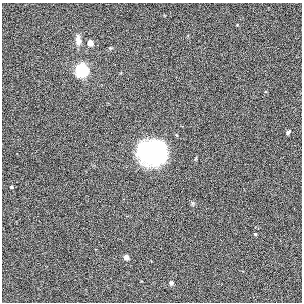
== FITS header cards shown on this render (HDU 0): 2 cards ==
NAXIS1  =                  300
NAXIS2  =                  300

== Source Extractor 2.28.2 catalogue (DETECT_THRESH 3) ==
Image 300 x 300 px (HDU 0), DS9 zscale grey, 1 PNG px = 1 image px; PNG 304 x 304 px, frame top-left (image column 1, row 300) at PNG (2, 3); no overlay
Background 0.00236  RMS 0.028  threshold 0.0843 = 3 sigma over >= 5 px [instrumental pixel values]
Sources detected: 9; all 9 listed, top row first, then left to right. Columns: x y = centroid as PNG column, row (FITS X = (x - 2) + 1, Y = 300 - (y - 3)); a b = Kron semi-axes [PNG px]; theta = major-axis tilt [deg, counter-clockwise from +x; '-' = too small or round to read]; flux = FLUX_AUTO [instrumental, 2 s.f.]
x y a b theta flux
78 40 11 6 -86 12
90 43 4 4 - 23
82 70 5 5 - 470
288 132 7 5 42 4.5
152 152 23 19 6 270
11 187 3 3 - 2.5
255 234 3 3 - 2.1
126 257 4 4 - 15
171 283 4 4 - 6.8